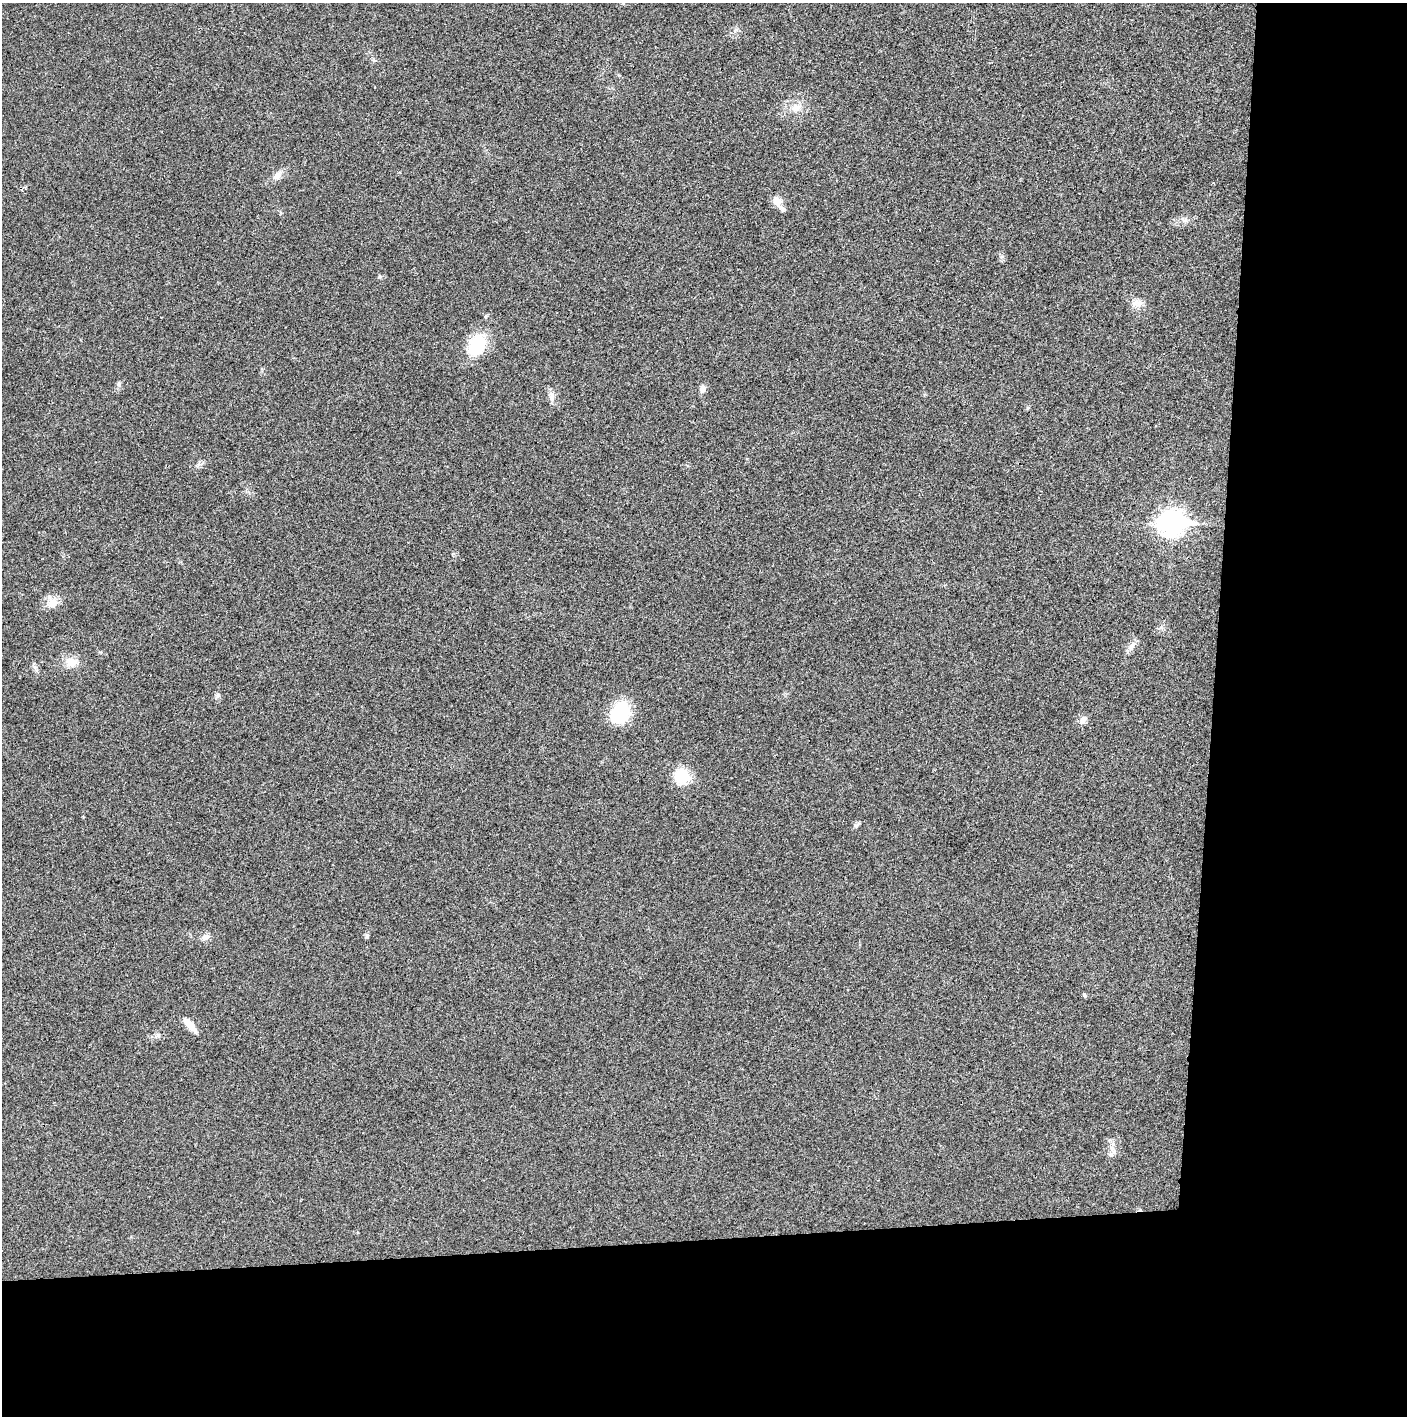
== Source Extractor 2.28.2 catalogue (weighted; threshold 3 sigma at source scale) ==
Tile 9 of 3 x 3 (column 3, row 3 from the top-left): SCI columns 2816-4220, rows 1-1414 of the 4221 x 4243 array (HDU 1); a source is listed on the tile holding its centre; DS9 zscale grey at full resolution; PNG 1409 x 1418 px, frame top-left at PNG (2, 3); no overlay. Shown black and unused: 24% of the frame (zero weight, under 3 of 4 exposures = <1% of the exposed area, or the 3 px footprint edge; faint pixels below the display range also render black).
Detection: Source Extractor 2.28.2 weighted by HDU 2 'WHT'; one run over the whole footprint, this tile lists its part. Background 0.019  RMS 0.005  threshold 0.0224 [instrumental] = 3 sigma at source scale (4.5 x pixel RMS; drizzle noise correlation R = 1.50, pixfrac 1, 0.05/0.05 arcsec/px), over >= 5 px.
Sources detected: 26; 1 inside a brighter listed object's ellipse — not listed separately; the other 25 listed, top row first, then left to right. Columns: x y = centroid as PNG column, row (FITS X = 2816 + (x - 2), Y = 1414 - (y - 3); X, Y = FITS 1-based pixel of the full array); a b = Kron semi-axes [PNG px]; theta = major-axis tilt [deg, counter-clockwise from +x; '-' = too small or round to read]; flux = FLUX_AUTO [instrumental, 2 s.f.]
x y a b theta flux
736 30 7 5 30 1.2
796 108 15 12 25 5.8
277 176 13 9 39 3.6
777 201 13 10 -54 4.7
1137 303 17 10 3 4.1
486 316 6 4 72 0.63
477 345 27 21 64 20
119 384 7 6 - 1.2
703 389 11 7 85 2.5
552 394 12 7 -63 2.8
1172 523 11 9 3 390
52 603 16 13 28 5.5
1132 646 16 7 62 2.8
71 662 14 11 -10 6.2
218 695 7 6 - 1.2
620 713 23 19 49 26
1083 720 11 8 74 2.7
682 776 17 15 -18 16
856 825 11 5 35 1.2
367 936 7 5 -90 0.93
205 937 11 8 29 2.5
1085 995 6 5 - 0.7
190 1025 21 7 -50 5.9
158 1035 7 7 - 1.4
1114 1152 10 7 -60 2.5
Unlisted compact peaks at least as high as the median listed source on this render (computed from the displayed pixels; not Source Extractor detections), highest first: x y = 379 277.